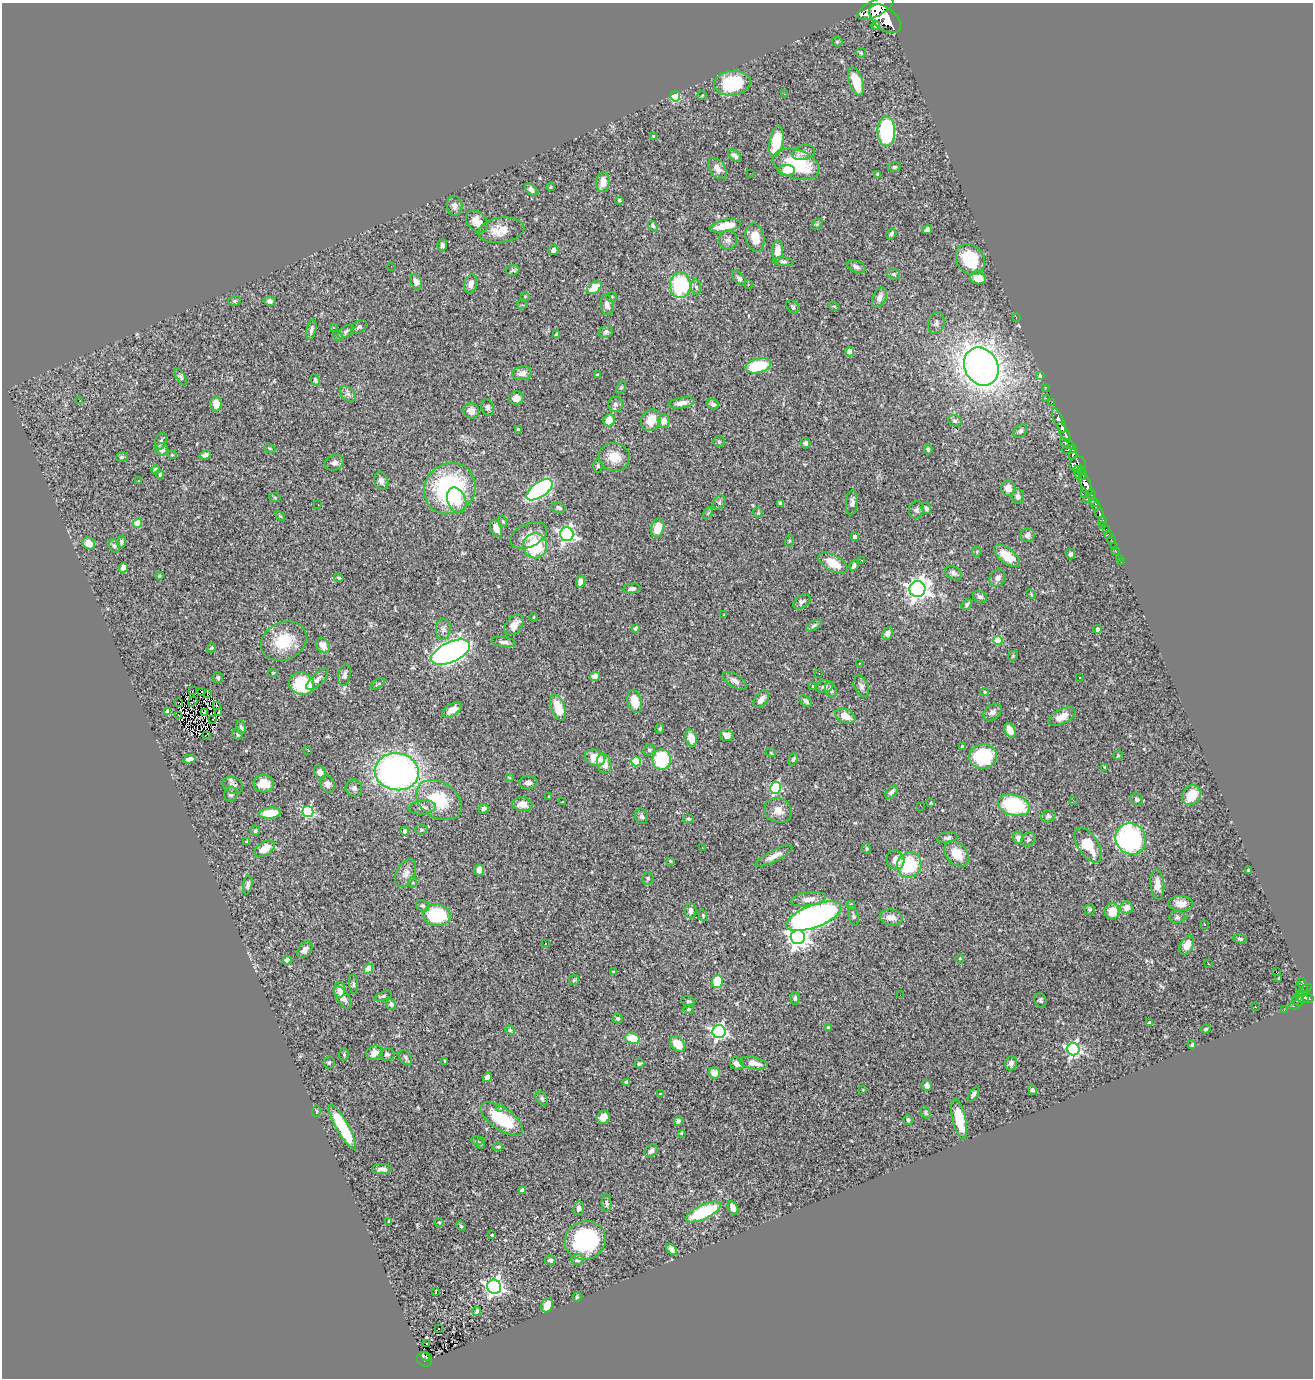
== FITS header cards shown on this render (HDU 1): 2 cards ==
NAXIS1  =                 1311
NAXIS2  =                 1376

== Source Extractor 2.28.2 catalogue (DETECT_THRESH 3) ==
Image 1311 x 1376 px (HDU 1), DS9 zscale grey, 1 PNG px = 1 image px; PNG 1315 x 1380 px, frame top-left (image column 1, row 1376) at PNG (2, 3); each listed source drawn as its Kron ellipse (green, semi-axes under 4 px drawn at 4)
Background 1.28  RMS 0.035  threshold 0.104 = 3 sigma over >= 5 px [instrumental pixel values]
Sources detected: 423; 2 with non-positive FLUX_AUTO (blend fragments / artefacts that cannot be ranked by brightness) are neither listed nor drawn; the other 421 listed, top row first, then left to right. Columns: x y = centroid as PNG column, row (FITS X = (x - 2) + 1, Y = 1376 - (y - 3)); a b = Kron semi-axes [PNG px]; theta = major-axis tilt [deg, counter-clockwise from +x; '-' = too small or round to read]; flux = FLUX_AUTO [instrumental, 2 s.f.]
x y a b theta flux
875 8 20 8 27 5600
885 19 18 11 -38 6000
876 26 4 4 - 4.7
837 42 5 5 - 2.9
861 53 5 4 - 2.5
856 82 15 7 -72 51
732 83 18 12 7 130
785 94 2 2 - 1.5
675 96 5 5 - 150
702 96 5 3 - 1.7
886 131 15 8 90 280
653 137 3 2 - 2
776 141 16 6 80 96
804 153 11 7 16 9.6
735 156 8 4 -39 7
796 164 24 14 -18 140
894 167 6 4 15 3.3
718 168 12 7 -55 14
787 171 8 5 1 22
750 173 2 2 - 28
878 175 3 3 - 3.6
603 182 10 6 83 25
551 187 4 3 - 2.3
531 190 7 4 -43 9
619 200 3 3 - 4
455 206 10 7 -80 11
477 221 12 9 -47 24
817 224 6 4 44 3
653 226 6 4 -47 4.3
725 226 16 6 11 52
927 229 5 4 - 9.7
501 230 23 12 9 44
891 234 6 4 59 5.5
755 238 14 9 -78 37
728 240 10 9 - 11
442 245 6 5 - 6.1
553 250 5 5 - 7.4
777 251 10 5 85 29
970 259 16 13 -55 110
783 262 10 4 -5 4.8
391 266 2 2 - 2.4
856 267 10 5 -21 6.7
512 270 7 5 4 4.3
894 274 7 5 -19 4
739 278 9 5 -46 5.9
978 278 8 6 -17 33
416 282 8 5 -69 10
471 284 9 6 75 13
748 284 4 3 - 1.7
680 285 13 10 88 170
696 287 7 5 -80 6.1
594 288 8 5 36 38
525 297 5 3 - 1.9
611 297 5 5 - 3.4
879 297 10 7 65 11
234 301 6 5 - 3.9
270 301 6 5 - 7.5
522 305 5 2 - 2
607 305 10 6 -81 14
834 306 5 3 - 2.2
793 307 7 5 -46 3.5
1016 317 3 2 - 7.1
936 323 11 8 75 8.9
333 327 3 2 - 1.2
359 327 9 5 35 5.8
311 330 10 4 76 6.3
346 332 9 5 36 6.3
606 332 7 5 18 5.7
557 335 3 3 - 4.8
338 336 5 3 - 2.6
850 352 4 4 - 49
758 366 13 7 14 100
981 367 20 16 -62 2700
522 373 10 7 8 15
597 375 3 3 - 3.9
1041 376 4 3 - 30
181 377 9 4 -59 4.2
315 380 6 4 -66 5
1045 387 3 2 - 19
621 388 7 4 63 3.8
348 394 9 6 -42 8.8
516 398 7 6 - 15
1046 398 2 2 - 65
79 401 3 2 - 23
1052 402 4 2 - 17
682 403 13 5 9 16
216 404 7 5 88 28
615 404 7 7 - 8.9
713 404 6 5 - 6.8
488 407 8 6 -71 6.4
471 411 8 7 - 19
609 420 6 5 - 33
651 420 11 9 54 35
1059 420 13 4 -67 1600
664 421 7 6 - 17
955 421 7 5 -24 7
518 430 4 3 - 4.6
1020 431 8 5 49 5.7
1064 432 11 4 -62 1900
161 441 9 5 70 6.5
719 442 6 5 - 3.5
805 443 5 5 - 4.8
1067 444 7 4 -30 540
270 448 6 4 -21 3
162 449 6 6 - 14
1069 449 8 4 10 710
928 450 5 3 - 3.6
1073 454 5 3 - 620
172 455 5 4 - 2.6
205 455 6 4 22 7.5
122 457 6 4 7 4
614 457 16 13 -12 41
334 463 9 8 - 9.5
1078 464 8 7 - 650
598 466 7 4 88 3.9
156 470 4 4 - 8.6
1078 472 6 4 -79 540
1082 473 7 3 -69 380
160 475 4 3 - 2.9
138 480 3 2 - 4.1
381 481 9 7 -73 11
1086 484 12 5 -68 2900
1008 488 7 7 - 20
450 489 26 24 45 330
540 490 15 7 35 560
1085 493 4 3 - 86
1091 495 6 3 -71 400
1018 497 7 6 - 7.4
275 498 6 4 -19 2.6
1087 499 3 2 - 27
457 500 13 9 -67 38
852 502 13 6 85 9.4
1094 502 5 4 - 1100
719 503 7 5 55 5
780 503 4 3 - 5
318 505 2 2 - 1.5
1096 506 4 3 - 680
559 508 7 4 -15 6
926 508 6 4 -68 6.4
916 510 8 7 - 7.4
758 512 5 5 - 3
708 513 6 4 57 3.3
1099 513 5 3 - 260
280 516 6 3 -44 2.3
503 521 6 4 -67 2.7
1102 521 4 3 - 310
137 523 4 4 - 50
1103 526 3 2 - 11
496 528 9 5 -70 23
658 528 10 6 75 38
1106 530 3 3 - 62
567 534 7 7 - 640
1109 534 2 2 - 11
529 535 19 11 24 26
1027 535 7 6 - 6.8
855 537 4 4 - 9.2
1111 540 4 2 - 21
789 541 5 3 - 2.3
121 542 6 4 80 5.1
89 543 7 5 -36 26
114 546 7 5 -72 6
535 546 12 12 - 120
1114 546 2 2 - 2.5
1115 550 2 2 - 10
977 552 5 4 - 2.5
1070 554 5 4 - 5.3
1007 556 15 7 -39 54
1119 558 2 2 - 3.2
862 560 3 3 - 4.9
1121 562 2 2 - 13
833 563 16 8 -29 47
854 565 5 4 - 7.2
123 567 5 4 - 14
953 573 9 6 -34 8.1
159 576 4 3 - 2.4
339 578 4 3 - 3.2
998 578 9 7 53 12
580 581 6 4 76 15
632 589 8 5 6 7.3
917 589 8 8 - 1500
1031 594 5 3 - 2.4
980 597 7 5 -25 8.2
802 602 10 6 36 7.4
967 604 6 4 49 4.9
724 615 3 2 - 1.8
534 617 5 3 - 2.1
514 625 12 7 51 23
814 625 9 4 31 5.1
636 628 4 3 - 3.6
443 629 10 7 87 9.6
1097 629 4 3 - 5.7
887 633 7 5 64 8.3
998 640 4 4 - 79
284 641 24 18 26 85
504 642 12 5 -8 9.6
323 645 8 6 -60 20
212 648 5 3 - 3
451 652 21 10 25 1200
1013 656 6 4 46 2.7
860 663 2 2 - 1.3
273 673 4 4 - 2.7
819 673 2 2 - 1.6
345 675 11 6 78 8.7
595 676 5 4 - 15
218 677 5 5 - 4.3
1080 678 3 2 - 5.6
317 679 14 5 44 9.1
735 681 13 6 -31 12
302 684 13 11 -20 120
378 684 8 3 33 2.6
813 686 4 2 - 1.6
861 686 11 7 -66 9.2
824 687 9 6 14 7.2
193 690 3 2 - 2.7
831 690 8 5 -69 8.4
202 691 3 2 - 1.5
985 692 4 4 - 2.3
207 693 3 2 - 2.2
761 699 10 6 50 18
193 701 5 2 - 0.51
806 701 7 4 -42 7.8
179 702 2 2 - 1.5
635 702 11 7 -75 35
216 705 3 2 - 2.2
558 708 13 6 -71 58
452 710 11 6 32 20
168 711 4 4 - 17
204 712 3 2 - 2.3
992 712 10 7 39 12
218 713 3 2 - 4.7
179 715 3 2 - 2.5
845 716 10 7 -23 29
1062 717 15 7 27 24
213 719 3 2 - 1.8
241 727 7 4 -78 4.5
660 729 5 4 - 3.5
1010 730 7 5 -64 19
238 734 6 5 - 3.4
206 735 3 2 - 3.2
727 735 6 5 - 13
691 738 8 5 -74 28
962 747 4 3 - 4.8
308 750 2 2 - 1.4
649 750 6 5 - 4.4
771 753 5 3 - 1.8
1118 755 5 4 - 2.7
983 757 14 12 14 150
595 758 10 8 -21 45
190 759 6 4 15 14
793 759 6 4 68 3.6
662 760 10 9 - 130
636 761 5 5 - 110
604 764 10 7 -71 27
1104 767 3 2 - 1.9
320 772 7 5 -59 16
397 772 22 18 -9 970
509 777 4 2 - 1.6
528 783 9 6 5 9.9
264 784 10 8 -8 34
327 784 9 7 -70 10
233 785 11 8 -27 11
354 788 8 8 - 7.4
775 788 6 5 - 220
891 792 7 5 49 7.6
231 794 7 6 - 7.9
1191 795 10 9 - 60
549 797 3 2 - 2.1
1137 799 6 5 - 5
439 800 25 17 -33 100
1073 800 3 2 - 1.7
562 802 4 2 - 1.5
931 803 3 3 - 3.1
522 804 10 7 -7 23
1014 805 16 10 -15 200
921 806 3 2 - 2.8
422 807 13 7 6 12
483 809 5 4 - 6.2
778 810 14 12 -25 22
308 812 5 5 - 260
270 813 11 5 6 55
641 816 8 6 -79 5.8
1048 816 7 6 - 5.9
688 819 5 4 - 3.4
421 830 6 5 - 3.8
255 831 5 4 - 3.2
405 831 4 4 - 6.8
947 838 10 5 10 7.8
1018 838 6 5 - 10
1028 839 8 6 38 5.4
1131 839 16 15 - 410
247 842 3 3 - 3.2
1088 845 20 10 -56 64
702 848 2 2 - 1.2
265 849 11 6 31 34
867 849 5 4 - 2.9
957 854 14 10 -50 47
774 856 20 5 27 19
895 860 10 9 - 20
670 861 3 3 - 2.8
909 865 13 12 - 120
479 870 6 5 - 13
1249 870 4 3 - 4.5
406 873 15 9 64 15
648 878 6 5 - 4.3
413 882 5 3 - 2.8
1157 884 15 7 -86 19
248 885 10 4 80 6.4
808 899 17 7 9 20
1181 903 12 7 -1 19
851 905 4 4 - 3.1
423 906 7 5 -26 4.5
1126 908 6 6 - 17
1090 910 5 5 - 3.6
691 911 7 5 -87 10
1112 911 8 7 - 37
437 915 13 11 -5 160
703 915 6 4 -72 2.9
814 916 29 11 21 1100
853 916 10 5 -77 6.1
891 917 11 8 -7 17
1177 917 8 5 2 5.4
1205 924 3 2 - 2.5
798 937 7 7 - 1200
1240 939 7 4 -14 4.7
546 943 3 2 - 4.5
1187 945 10 6 62 20
305 950 9 6 50 10
960 959 4 3 - 1.7
287 960 4 4 - 11
1208 964 3 2 - 2.4
368 969 5 4 - 38
1276 971 3 3 - 16
613 972 4 3 - 2.9
1279 978 3 2 - 1.8
574 980 5 5 - 3
717 982 6 5 - 63
353 984 9 4 -85 4.1
1303 985 7 3 -69 140
1299 987 2 2 - 9.7
340 990 7 6 - 15
1304 991 9 4 38 240
900 995 2 2 - 2.2
383 996 9 4 19 3.9
343 998 12 6 -56 16
795 998 6 4 84 5.6
1302 998 8 4 -30 460
1308 999 5 4 - 490
1040 1000 7 6 - 4.5
1298 1000 6 5 - 280
688 1001 7 5 -11 3.8
391 1004 5 5 - 5.6
1295 1005 6 3 26 77
1255 1007 3 2 - 2.7
689 1009 5 4 - 2.8
1284 1010 2 2 - 6.3
618 1018 5 4 - 4.6
1149 1023 4 4 - 5.1
828 1027 4 4 - 3.4
1206 1029 5 3 - 3.3
510 1030 5 4 - 3.4
719 1032 6 6 - 540
632 1038 7 5 -15 48
678 1044 9 6 -47 40
1192 1045 4 3 - 3.5
1073 1049 6 6 - 530
374 1053 8 7 - 15
387 1054 8 6 11 5.2
344 1055 6 5 - 3.4
406 1058 8 5 -59 6
445 1061 3 3 - 3
329 1063 6 5 - 4.1
754 1063 14 6 -11 22
1011 1063 7 5 73 9.3
639 1064 5 3 - 3.7
737 1064 7 6 - 11
714 1073 6 5 - 13
487 1077 5 4 - 15
627 1082 4 3 - 6.5
927 1085 5 5 - 11
863 1090 3 2 - 1.6
1033 1090 5 4 - 4.9
660 1094 3 2 - 1.4
973 1094 8 4 54 5.8
542 1098 7 5 -51 4.6
500 1108 4 4 - 4.3
316 1111 6 3 82 2.1
926 1113 7 4 -61 3.5
603 1118 6 6 - 22
502 1119 24 11 -34 120
959 1119 20 7 -77 69
908 1120 5 5 - 3.6
678 1121 5 4 - 6
342 1127 25 6 -60 140
681 1133 3 3 - 2.2
477 1141 6 3 -18 3
481 1143 5 4 - 3.4
498 1147 5 4 - 3.9
651 1151 8 5 43 11
382 1169 10 5 0 9.9
522 1190 4 4 - 16
606 1203 9 5 -89 6.3
579 1208 7 5 81 9.3
733 1208 7 5 -63 17
703 1212 19 7 25 170
389 1221 3 3 - 1.9
439 1222 5 3 - 1.9
461 1226 5 3 - 2.3
492 1235 3 3 - 1.9
585 1240 21 19 25 230
672 1249 7 4 -48 7.3
577 1259 6 5 - 8.7
550 1260 5 5 - 6
494 1287 7 7 - 820
436 1292 3 2 - 2.5
577 1297 5 4 - 3.5
547 1305 7 5 64 29
477 1311 4 3 - 3.7
439 1328 3 3 - 19
426 1343 3 2 - 6.9
426 1356 5 2 - 17
424 1360 8 6 -44 100
At the frame edge (FLAGS 8, measured only in part): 1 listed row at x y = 875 8
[2 non-positive-flux detections neither listed nor drawn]